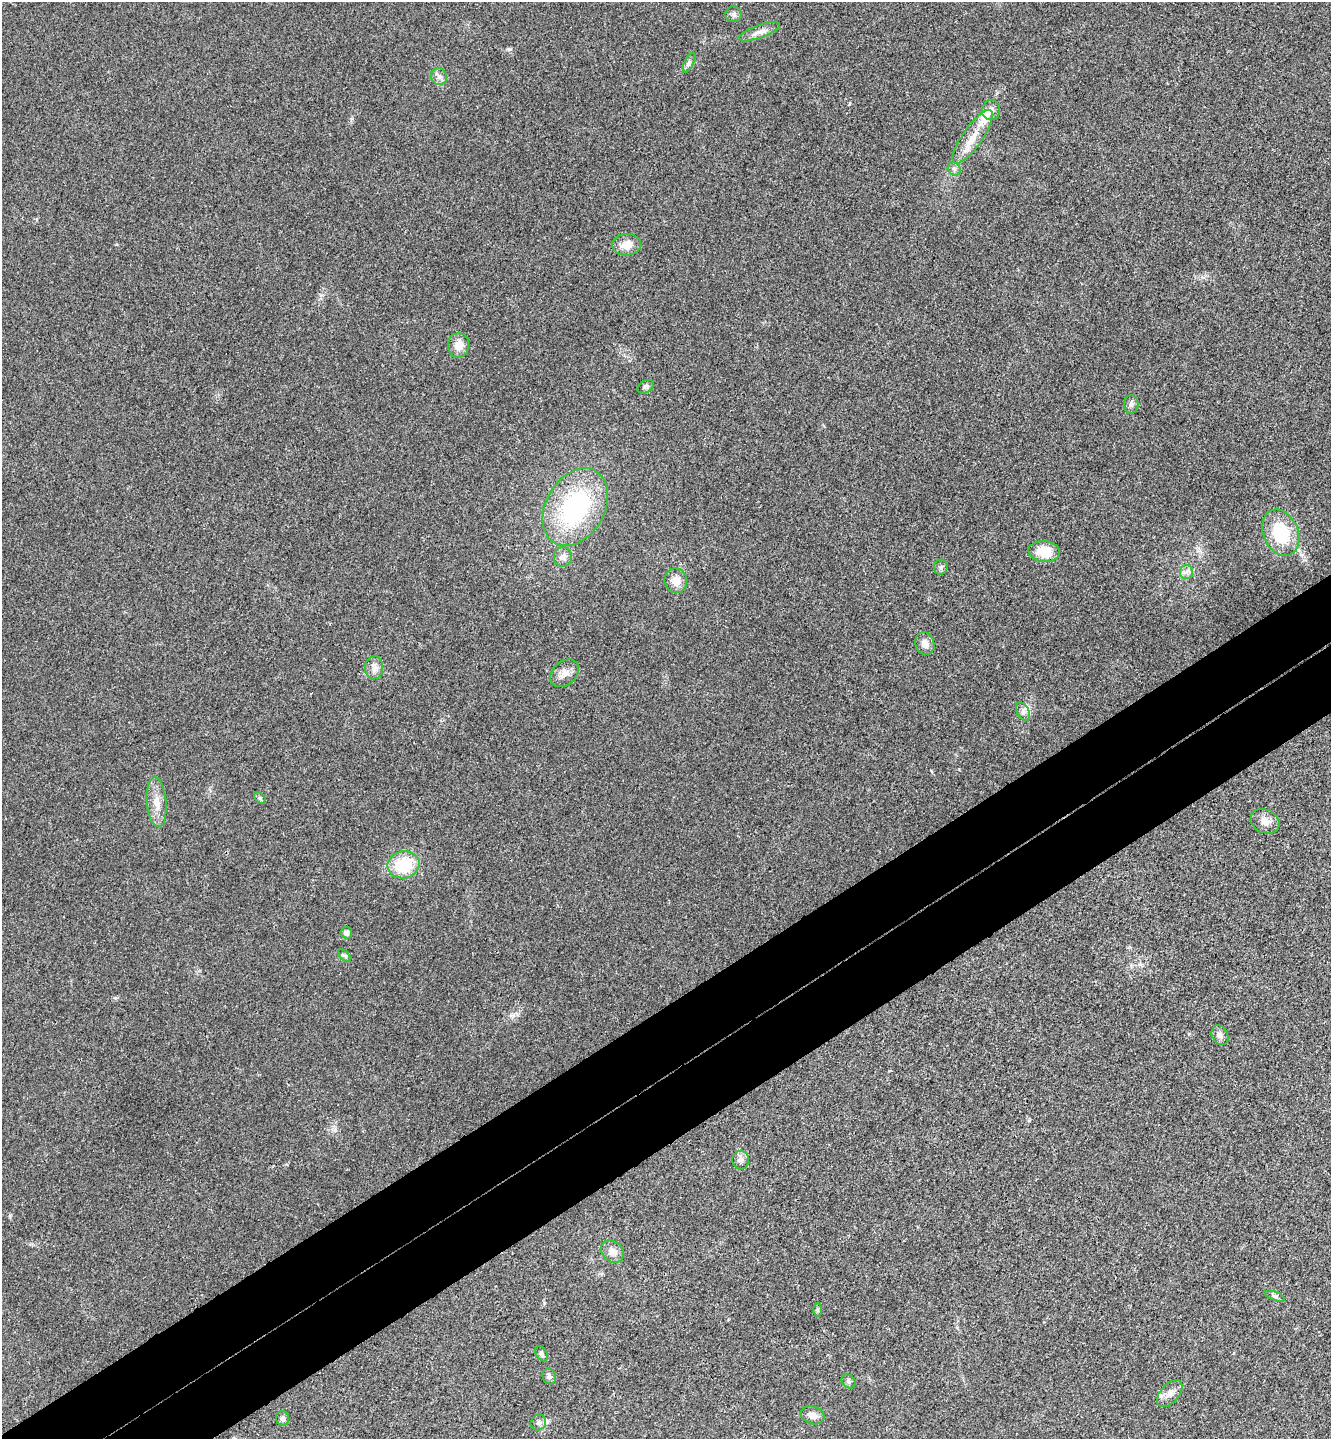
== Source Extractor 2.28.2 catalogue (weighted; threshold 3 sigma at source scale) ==
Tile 7 of 4 x 4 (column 3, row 2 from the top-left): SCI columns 2846-4174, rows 2928-4364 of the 5825 x 5852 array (HDU 1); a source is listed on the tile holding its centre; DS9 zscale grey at full resolution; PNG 1333 x 1441 px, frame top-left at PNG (2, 2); each listed source drawn as its Kron ellipse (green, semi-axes under 4 px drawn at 4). Shown black and unused: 9% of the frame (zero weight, under 3 of 4 exposures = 6% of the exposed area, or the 3 px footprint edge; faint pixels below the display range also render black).
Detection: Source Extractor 2.28.2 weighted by HDU 2 'WHT'; one run over the whole footprint, this tile lists its part. Background 0.0204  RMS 0.0063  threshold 0.0285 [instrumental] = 3 sigma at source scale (4.5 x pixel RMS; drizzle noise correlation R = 1.50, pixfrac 1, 0.05/0.05 arcsec/px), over >= 5 px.
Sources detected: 41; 1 inside a brighter listed object's ellipse — not listed separately; the other 40 listed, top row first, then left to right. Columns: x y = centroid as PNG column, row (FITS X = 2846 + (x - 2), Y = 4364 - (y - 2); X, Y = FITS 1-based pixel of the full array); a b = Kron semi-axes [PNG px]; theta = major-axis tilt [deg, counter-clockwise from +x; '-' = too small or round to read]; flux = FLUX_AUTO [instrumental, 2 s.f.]
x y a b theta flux
734 14 8 8 - 2.1
759 32 22 6 20 4.5
689 62 11 4 63 2
439 76 8 7 - 2.7
991 110 10 9 - 3.5
973 137 32 10 55 12
954 169 7 6 - 1.8
626 245 14 11 5 8.2
458 345 12 10 84 7.3
645 387 9 6 31 1.6
1131 404 9 7 86 2.2
575 507 41 29 60 85
1281 533 24 17 -66 31
1044 551 16 10 -6 15
563 557 10 9 - 3.7
941 567 7 7 - 1.6
1186 572 7 6 - 2.3
676 581 12 11 - 6.8
925 643 11 9 -71 4.7
374 668 11 9 86 4
564 673 16 12 42 5.5
1023 711 9 6 -64 2.5
260 798 7 4 -45 1.2
157 802 25 10 -85 8.5
1265 821 15 11 -26 5.9
403 865 16 13 11 29
346 933 6 5 - 2.7
344 956 8 4 -44 1.2
1220 1035 10 7 -60 2.9
741 1160 9 8 - 2.7
612 1252 12 10 -44 4.9
1275 1296 10 4 -22 1.4
817 1310 6 4 -90 0.98
542 1354 8 5 -59 1.4
549 1376 8 6 -65 1.9
849 1381 8 6 -45 1.3
1170 1394 16 9 48 5
813 1415 12 9 -16 4
283 1418 7 6 - 1.9
538 1423 8 7 - 2.2
Unlisted compact peaks at least as high as the median listed source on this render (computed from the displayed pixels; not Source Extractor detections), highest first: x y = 509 49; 10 1215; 544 1303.